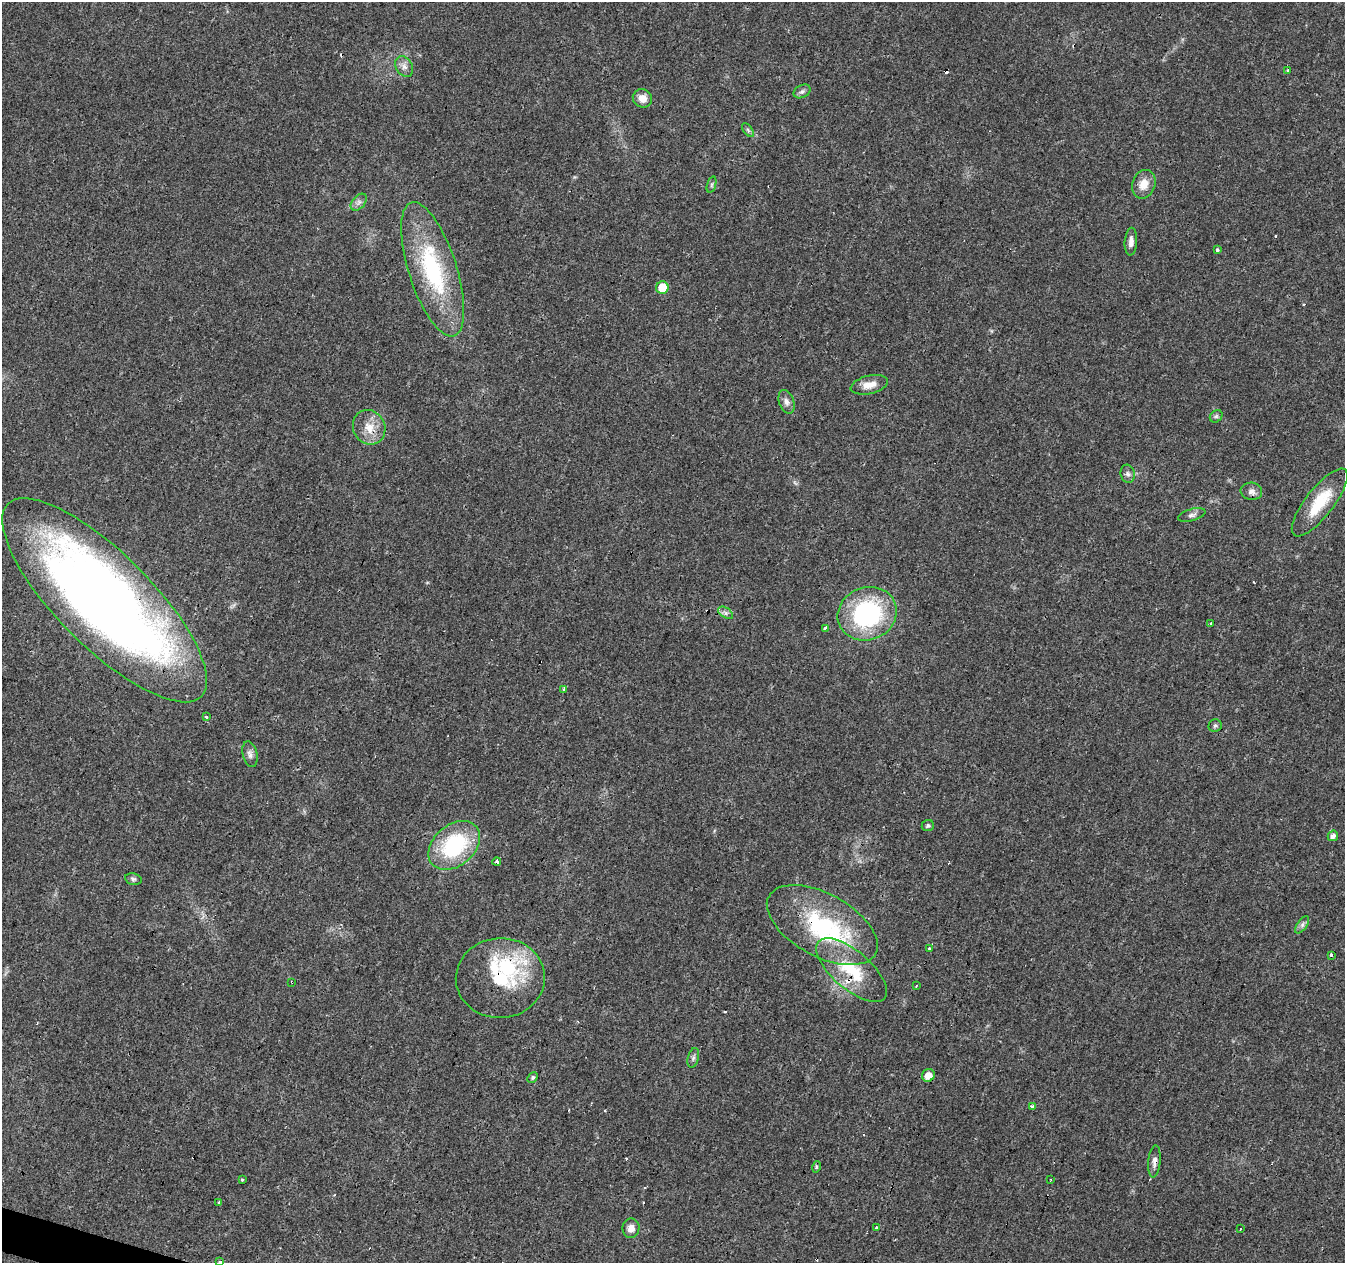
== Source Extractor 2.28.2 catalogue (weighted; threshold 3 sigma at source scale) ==
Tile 7 of 4 x 4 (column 3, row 2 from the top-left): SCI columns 2687-4029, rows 2735-3995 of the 5378 x 5534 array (HDU 1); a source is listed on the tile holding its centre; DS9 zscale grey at full resolution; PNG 1347 x 1265 px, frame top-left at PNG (2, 2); each listed source drawn as its Kron ellipse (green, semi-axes under 4 px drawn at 4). Shown black and unused: <1% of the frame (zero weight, under 3 of 4 exposures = <1% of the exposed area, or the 3 px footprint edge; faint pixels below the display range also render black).
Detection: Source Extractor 2.28.2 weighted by HDU 2 'WHT'; one run over the whole footprint, this tile lists its part. Background 0.0259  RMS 0.0032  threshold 0.0142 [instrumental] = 3 sigma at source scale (4.5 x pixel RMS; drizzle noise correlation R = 1.50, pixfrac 1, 0.0396/0.0396 arcsec/px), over >= 5 px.
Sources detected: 71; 1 too faint to see at this stretch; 2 inside a brighter object's white glare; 10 cosmic-ray / hot-pixel residue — neither listed nor drawn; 3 inside a brighter listed object's ellipse — not listed separately; the other 55 listed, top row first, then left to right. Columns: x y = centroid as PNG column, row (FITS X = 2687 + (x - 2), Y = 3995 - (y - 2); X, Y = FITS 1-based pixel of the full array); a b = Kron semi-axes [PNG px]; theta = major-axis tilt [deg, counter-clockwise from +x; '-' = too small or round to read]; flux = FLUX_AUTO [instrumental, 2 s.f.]
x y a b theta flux
404 66 11 8 -56 1.7
1287 70 3 2 - 0.43
802 91 9 6 28 0.89
642 98 10 9 - 2.9
748 130 8 4 -54 0.57
1144 184 15 11 68 4
712 185 8 3 71 0.55
359 202 10 6 49 1.1
1131 242 14 6 86 1.6
1217 250 4 3 - 1
433 269 70 24 -72 36
662 288 6 6 - 7.3
869 385 19 9 13 3.4
787 402 12 7 -71 1.5
1216 416 7 5 44 0.72
369 427 18 16 -61 5.6
1128 474 9 7 -76 1.1
1251 491 11 8 -7 1.6
1320 502 41 14 52 13
1192 515 14 6 16 1.2
105 600 136 47 -45 330
726 613 8 5 -32 0.88
867 614 30 26 22 41
1211 624 3 3 - 2.1
825 628 3 3 - 1.8
564 689 3 3 - 2.3
206 717 4 3 - 0.86
1215 726 7 6 - 0.64
250 754 13 7 -76 1.4
928 826 6 5 - 0.72
1333 836 5 5 - 1.2
454 845 29 20 40 28
497 862 4 3 - 1.8
133 879 8 5 -11 0.73
822 925 61 31 -28 38
1302 925 10 5 55 1
930 949 3 3 - 1.6
1332 955 3 3 - 2.8
852 970 43 19 -41 16
500 978 44 40 6 25
292 982 3 2 - 0.3
916 986 3 2 - 0.38
693 1058 10 5 76 0.96
928 1075 6 6 - 3.2
533 1077 6 4 48 0.61
1033 1106 4 3 - 1.4
1154 1161 16 6 85 1.6
816 1167 6 4 76 0.57
1051 1179 2 2 - 0.34
242 1180 3 3 - 0.79
218 1202 3 3 - 1.4
631 1228 10 8 81 2.3
877 1228 3 3 - 1
1241 1229 3 2 - 0.54
220 1261 3 3 - 2.3
Overlapping masked pixels (flux is a lower limit): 9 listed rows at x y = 369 427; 1320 502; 105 600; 822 925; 852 970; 500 978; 292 982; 928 1075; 1154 1161
Isophote crosses this tile's border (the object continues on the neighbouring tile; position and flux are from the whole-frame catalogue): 1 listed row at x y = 220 1261